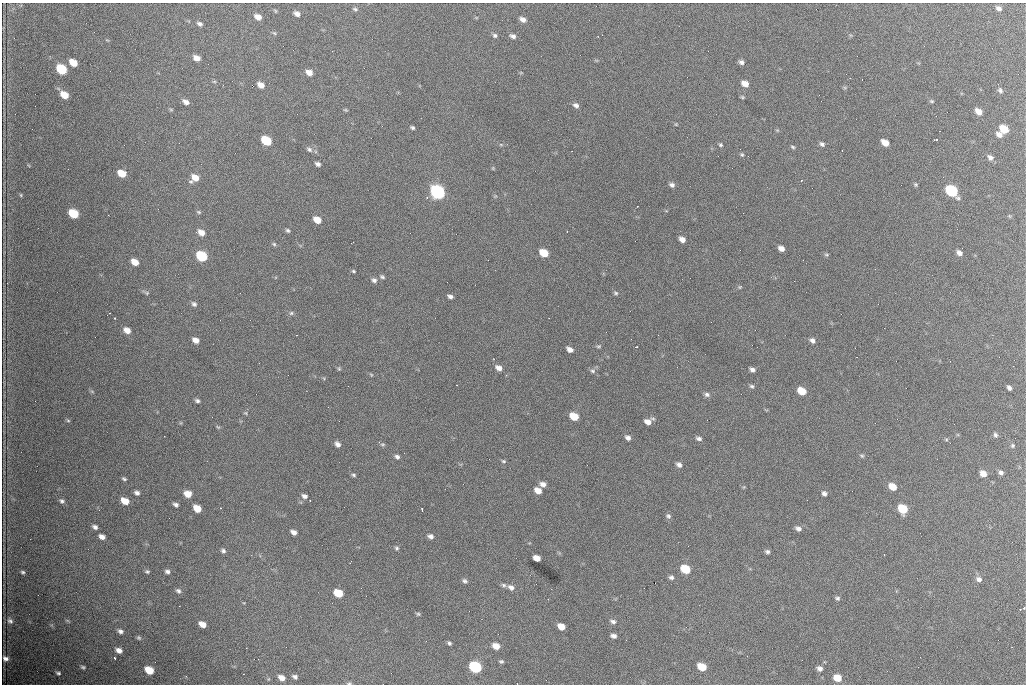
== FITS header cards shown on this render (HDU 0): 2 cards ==
NAXIS1  =                 1024 /fastest changing axis
NAXIS2  =                  682 /next to fastest changing axis

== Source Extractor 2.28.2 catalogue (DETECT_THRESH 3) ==
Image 1024 x 682 px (HDU 0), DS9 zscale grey, 1 PNG px = 1 image px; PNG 1028 x 686 px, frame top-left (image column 1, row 682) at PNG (2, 3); no overlay
Background 3550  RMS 39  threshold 117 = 3 sigma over >= 5 px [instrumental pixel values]
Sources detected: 186; all 186 listed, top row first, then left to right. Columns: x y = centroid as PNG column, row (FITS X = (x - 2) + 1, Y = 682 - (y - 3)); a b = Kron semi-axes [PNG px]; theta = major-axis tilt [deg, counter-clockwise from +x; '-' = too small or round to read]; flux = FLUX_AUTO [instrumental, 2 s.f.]
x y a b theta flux
999 8 6 5 - 9800
355 9 7 5 -19 4900
275 11 5 3 - 2700
297 14 6 4 -28 12000
258 17 7 5 -27 19000
523 19 7 5 -22 14000
200 24 7 5 -23 7000
274 33 6 4 -44 3500
495 35 6 5 - 5800
513 36 7 5 -24 9200
197 58 7 5 -25 19000
741 62 6 5 - 8200
73 63 7 5 -35 40000
61 69 7 6 - 150000
309 72 7 5 -24 20000
850 78 2 2 - 1000
214 82 6 4 0 3300
745 84 7 5 -27 22000
261 85 6 5 - 20000
1000 90 8 5 -62 6300
64 95 7 5 -32 42000
742 97 5 4 - 3300
932 101 6 4 -20 3600
186 102 7 5 -29 13000
576 105 7 5 -32 9100
171 110 6 4 -1 3000
345 110 6 4 -19 3000
978 111 7 5 -40 23000
676 124 5 3 - 2300
412 128 5 4 - 4700
1004 129 7 5 -37 65000
777 130 5 3 - 2600
999 135 7 5 -28 14000
937 139 3 3 - 4600
266 141 7 6 - 120000
885 143 7 5 -34 31000
822 144 6 5 - 6700
501 145 6 4 -1 3500
721 145 5 5 - 3900
793 147 6 4 -20 4000
309 149 8 6 -33 7000
842 151 2 2 - 1400
742 154 5 5 - 3800
990 157 7 6 - 9900
318 164 6 4 -28 8200
493 168 5 3 - 2400
122 173 7 5 -28 50000
195 178 9 7 30 32000
801 180 3 3 - 2000
915 184 5 5 - 3600
672 185 6 5 - 8400
951 191 8 6 -39 280000
437 192 8 6 -35 630000
21 195 5 3 - 2500
495 196 4 4 - 2600
427 197 4 3 - 5000
199 212 7 4 -27 3700
73 214 7 6 - 100000
1009 216 6 3 -70 2500
317 220 7 5 -29 32000
288 230 6 4 -43 4900
201 232 7 6 - 20000
682 239 6 5 - 17000
352 242 3 2 - 1900
274 244 5 5 - 4100
781 248 6 5 - 15000
544 253 7 5 -29 63000
959 253 7 5 -35 12000
827 255 6 4 -6 3600
202 256 7 6 - 180000
135 262 6 5 - 31000
353 271 5 4 - 3400
382 277 7 5 -28 5000
374 280 6 6 - 7900
794 281 2 2 - 1600
740 287 6 4 22 3300
147 293 6 5 - 4200
616 293 6 4 -3 3900
450 296 6 4 -18 8300
194 304 6 6 - 7100
109 313 2 2 - 2000
291 313 7 5 4 5200
115 318 3 2 - 2800
127 330 7 6 - 21000
297 335 2 2 - 1500
196 340 6 5 - 18000
812 340 6 5 - 9400
599 346 6 4 6 3500
636 347 3 2 - 1600
570 349 6 4 -31 15000
1013 366 2 2 - 8300
499 368 7 5 -27 15000
339 369 6 5 - 3700
752 369 5 4 - 8600
593 371 8 5 -16 6200
371 375 5 4 - 2800
752 386 5 4 - 4800
1009 388 5 4 - 7900
92 391 6 4 -3 3000
802 391 7 5 -31 57000
707 394 7 6 - 7400
197 401 6 4 -24 6000
245 413 5 4 - 3300
574 416 7 5 -29 58000
68 420 6 4 -28 3300
648 422 7 6 - 18000
218 427 7 3 -36 3200
995 435 6 5 - 6000
628 438 6 5 - 9500
699 439 7 5 -13 7400
946 439 5 3 - 3100
338 444 6 5 - 11000
382 444 7 5 0 4000
1013 445 6 5 - 4500
862 456 7 4 -17 4000
397 457 6 5 - 7600
503 461 6 4 -15 4000
679 465 7 6 - 9800
1001 473 6 6 - 8000
983 474 6 5 - 24000
354 475 6 4 -18 4500
124 479 5 3 - 4700
543 484 6 5 - 14000
893 487 7 5 -32 39000
538 490 7 5 -30 25000
137 493 5 4 - 8300
824 493 6 5 - 8000
188 494 7 6 - 27000
304 496 7 6 - 8600
310 500 2 2 - 2200
62 501 6 5 - 6500
125 501 7 5 -28 37000
176 505 5 4 - 7800
197 508 7 5 -36 37000
422 509 3 2 - 2500
903 509 7 6 - 95000
668 516 7 6 - 6300
95 527 6 4 -31 8400
798 528 6 5 - 9500
294 532 6 5 - 13000
430 536 7 5 -19 9600
102 537 6 4 -25 13000
397 548 5 5 - 4500
223 551 6 5 - 6500
767 552 5 4 - 6000
537 558 6 5 - 27000
685 569 7 6 - 88000
147 571 5 4 - 4500
167 571 6 5 - 7700
23 572 5 4 - 4600
671 577 6 5 - 7100
979 579 7 6 - 11000
465 581 7 5 -27 6400
504 585 7 5 -17 6000
511 587 8 6 -34 12000
178 591 7 6 - 7200
338 593 7 5 -26 63000
837 598 6 4 -15 5300
1024 608 3 2 - 5500
1020 609 2 2 - 2000
418 614 5 4 - 3500
67 620 6 4 -19 3200
10 621 9 7 -44 9900
613 621 8 5 -14 8600
202 624 7 5 -27 23000
561 627 6 5 - 30000
120 631 7 5 -28 8600
613 636 6 4 -6 9700
139 638 6 5 - 4500
449 643 5 4 - 4600
496 646 7 5 -23 27000
119 650 7 5 -23 16000
5 658 6 5 - 11000
115 658 4 2 - 3300
501 661 5 4 - 4500
83 667 6 4 -19 4600
475 667 8 6 -27 310000
702 667 7 5 -24 60000
918 667 2 2 - 1200
820 668 6 5 - 11000
149 670 7 5 -31 61000
58 673 5 4 - 5000
295 677 5 4 - 6900
282 678 6 5 - 18000
837 678 7 5 -22 46000
349 683 7 4 8 4100
At the frame edge (FLAGS 8, measured only in part): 2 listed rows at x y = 1024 608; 349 683